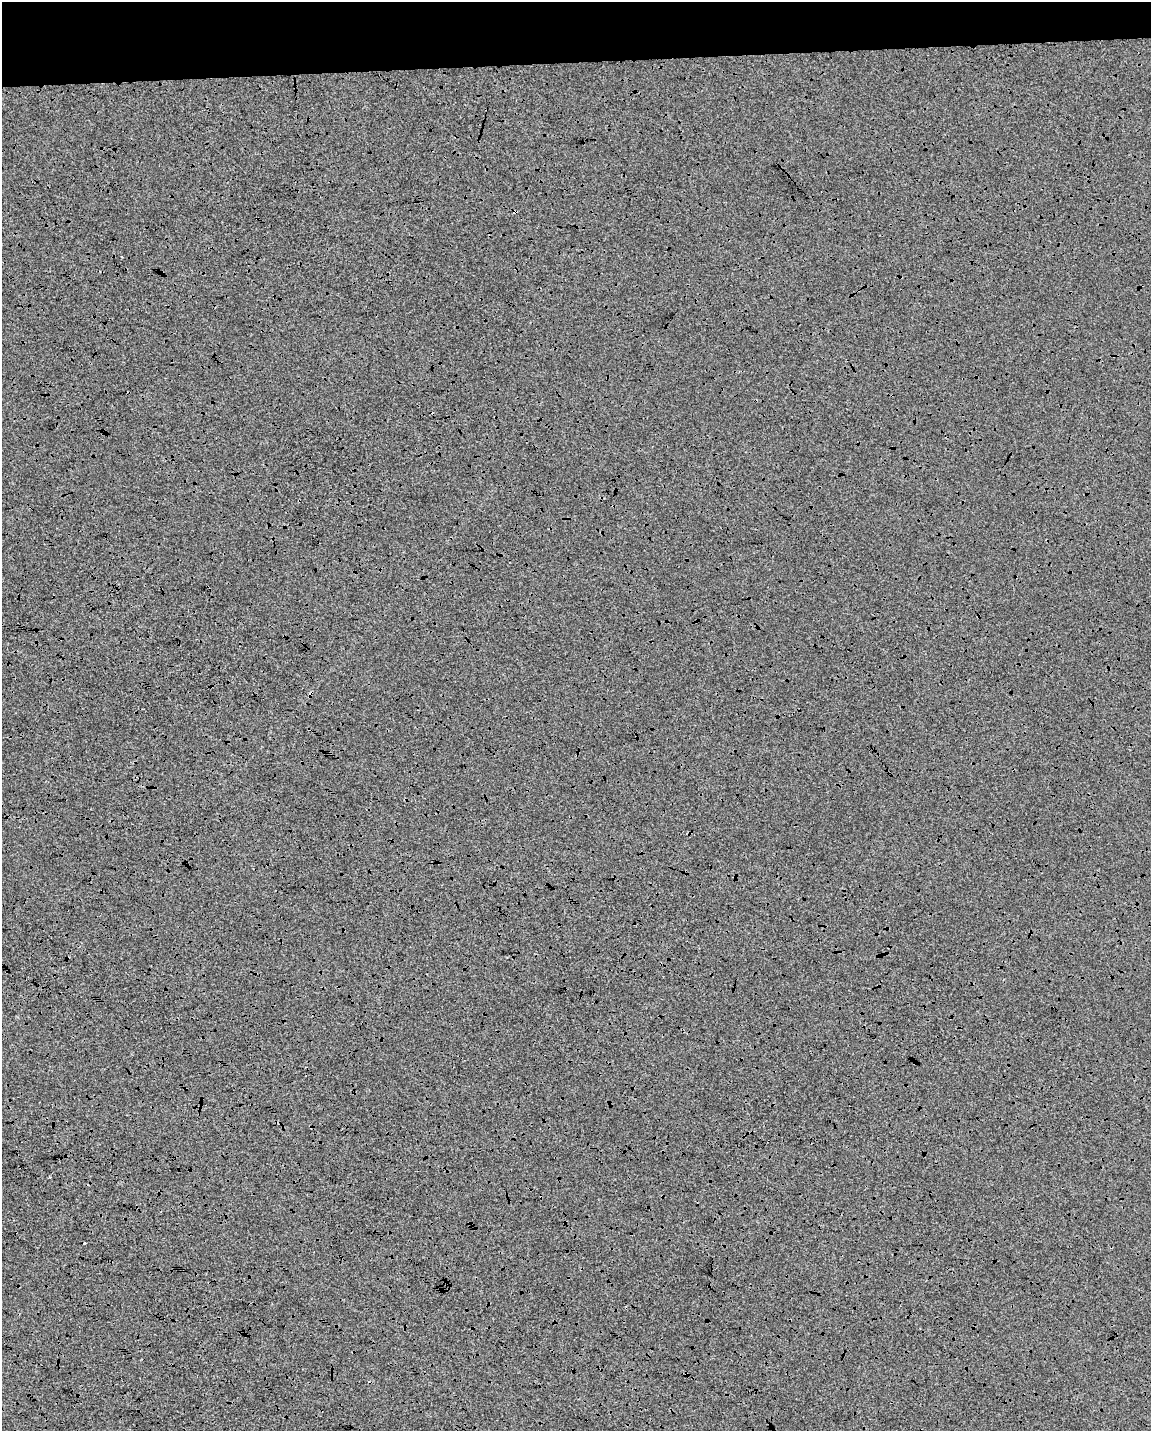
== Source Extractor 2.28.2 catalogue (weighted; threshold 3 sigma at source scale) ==
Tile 3 of 4 x 3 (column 3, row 1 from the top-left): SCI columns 2301-3449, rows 2871-4299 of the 4600 x 4353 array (HDU 1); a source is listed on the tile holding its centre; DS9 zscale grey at full resolution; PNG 1153 x 1433 px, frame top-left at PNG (2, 2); no overlay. Shown black and unused: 5% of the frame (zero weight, under 3 of 4 exposures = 2% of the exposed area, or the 3 px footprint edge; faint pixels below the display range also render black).
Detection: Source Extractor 2.28.2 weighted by HDU 2 'WHT'; one run over the whole footprint, this tile lists its part. Background -6.78e-04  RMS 0.0065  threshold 0.0294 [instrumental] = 3 sigma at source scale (4.5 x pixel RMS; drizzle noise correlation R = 1.50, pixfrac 1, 0.0396/0.0396 arcsec/px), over >= 5 px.
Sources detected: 4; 1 cosmic-ray / hot-pixel residue — not listed; the other 3 listed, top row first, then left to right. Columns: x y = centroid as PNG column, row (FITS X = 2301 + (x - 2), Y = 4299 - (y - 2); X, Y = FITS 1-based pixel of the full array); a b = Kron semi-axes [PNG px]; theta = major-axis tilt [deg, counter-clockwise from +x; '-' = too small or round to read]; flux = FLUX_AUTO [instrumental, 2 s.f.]
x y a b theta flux
515 212 4 4 - 0.76
50 1177 4 2 - 0.49
84 1243 3 3 - 1.7
Overlapping masked pixels (flux is a lower limit): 1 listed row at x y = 515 212